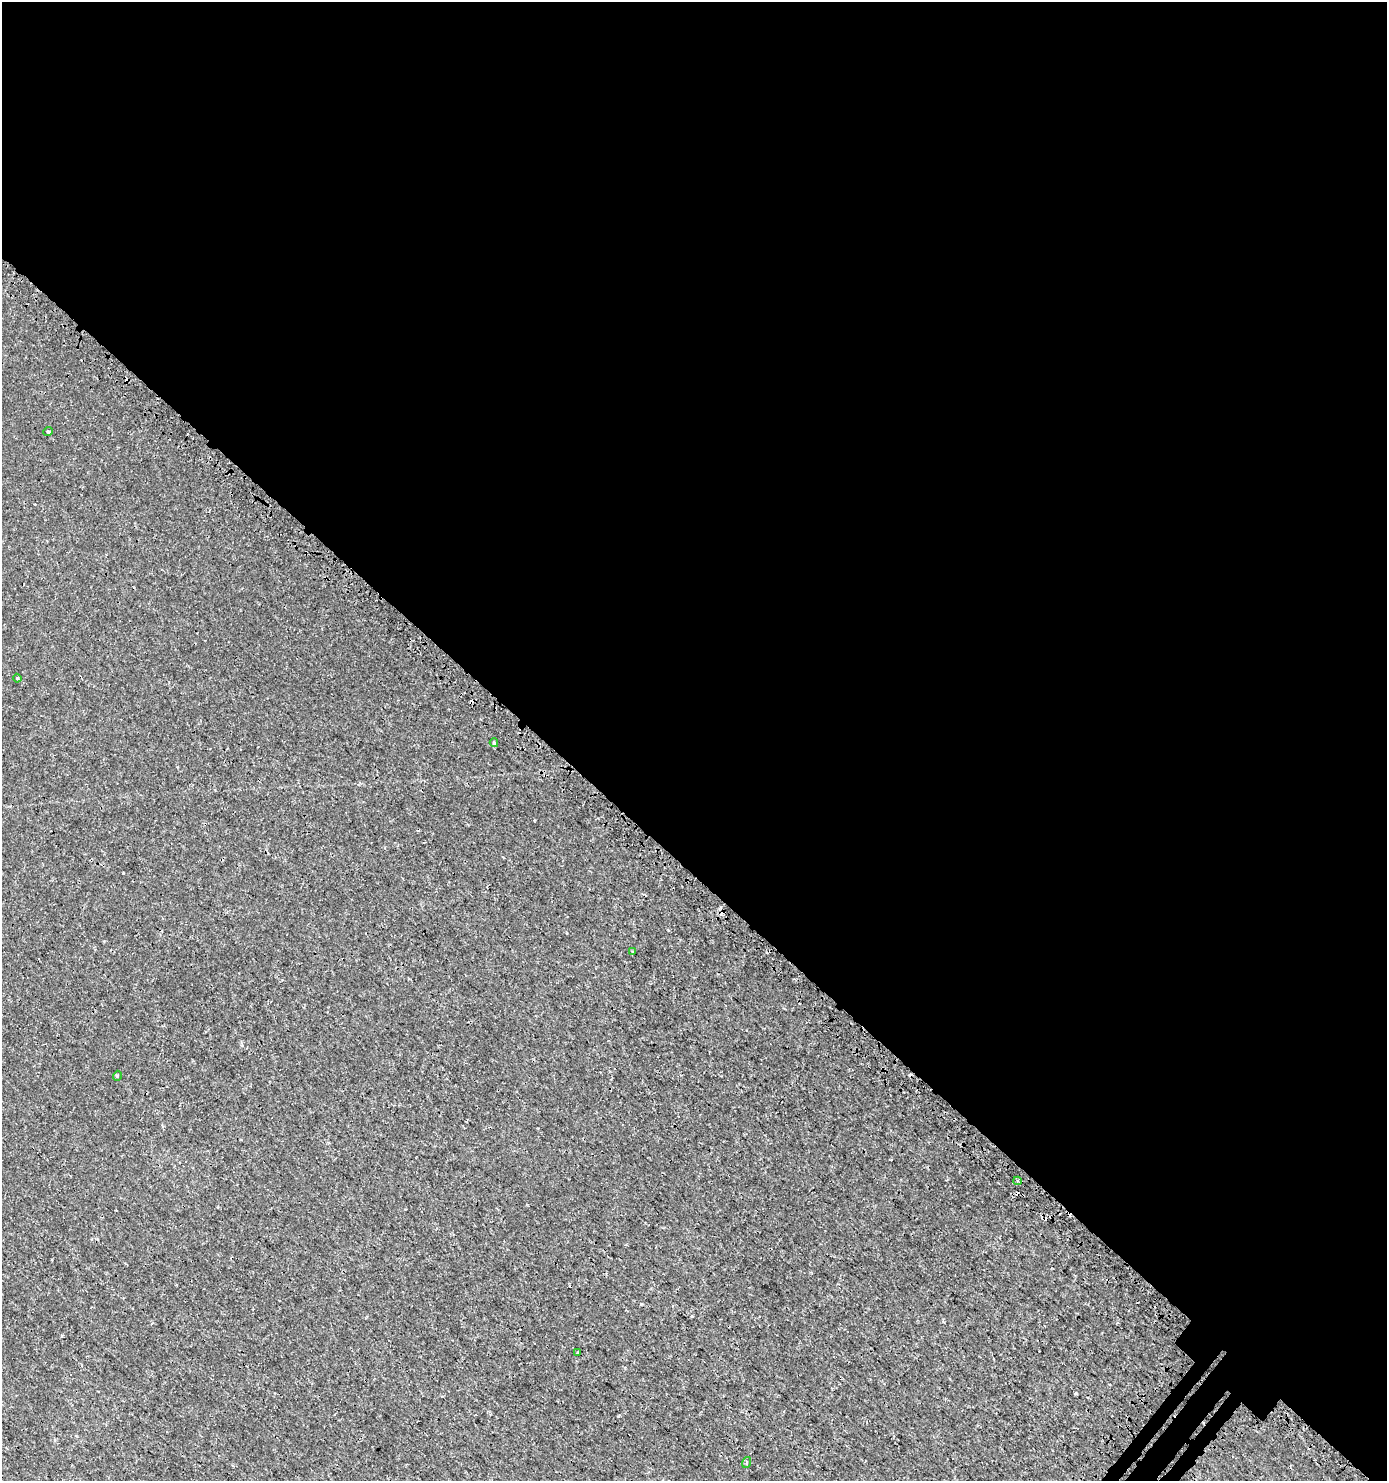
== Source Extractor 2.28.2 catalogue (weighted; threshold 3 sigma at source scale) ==
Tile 3 of 4 x 4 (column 3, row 1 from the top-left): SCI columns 3108-4492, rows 4541-6019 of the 6149 x 6132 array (HDU 1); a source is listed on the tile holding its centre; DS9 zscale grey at full resolution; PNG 1389 x 1483 px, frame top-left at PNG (2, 2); each listed source drawn as its Kron ellipse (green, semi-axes under 4 px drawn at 4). Shown black and unused: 60% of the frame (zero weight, under 3 of 4 exposures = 7% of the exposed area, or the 3 px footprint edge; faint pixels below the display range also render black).
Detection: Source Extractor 2.28.2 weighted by HDU 2 'WHT'; one run over the whole footprint, this tile lists its part. Background 0.00101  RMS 0.0012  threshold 0.00546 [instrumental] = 3 sigma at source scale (4.5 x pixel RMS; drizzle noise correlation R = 1.50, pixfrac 1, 0.0396/0.0396 arcsec/px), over >= 5 px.
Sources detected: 10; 2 cosmic-ray / hot-pixel residue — neither listed nor drawn; the other 8 listed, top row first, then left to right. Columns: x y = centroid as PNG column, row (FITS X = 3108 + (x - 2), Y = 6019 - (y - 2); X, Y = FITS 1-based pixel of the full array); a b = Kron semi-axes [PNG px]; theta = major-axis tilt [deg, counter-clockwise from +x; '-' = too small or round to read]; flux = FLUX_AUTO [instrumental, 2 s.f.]
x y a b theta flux
48 431 5 3 - 0.12
17 678 4 4 - 0.18
494 743 4 3 - 0.18
632 951 3 2 - 0.092
117 1076 5 3 - 0.12
1017 1181 4 4 - 0.15
578 1353 3 3 - 0.22
747 1462 6 3 71 0.12